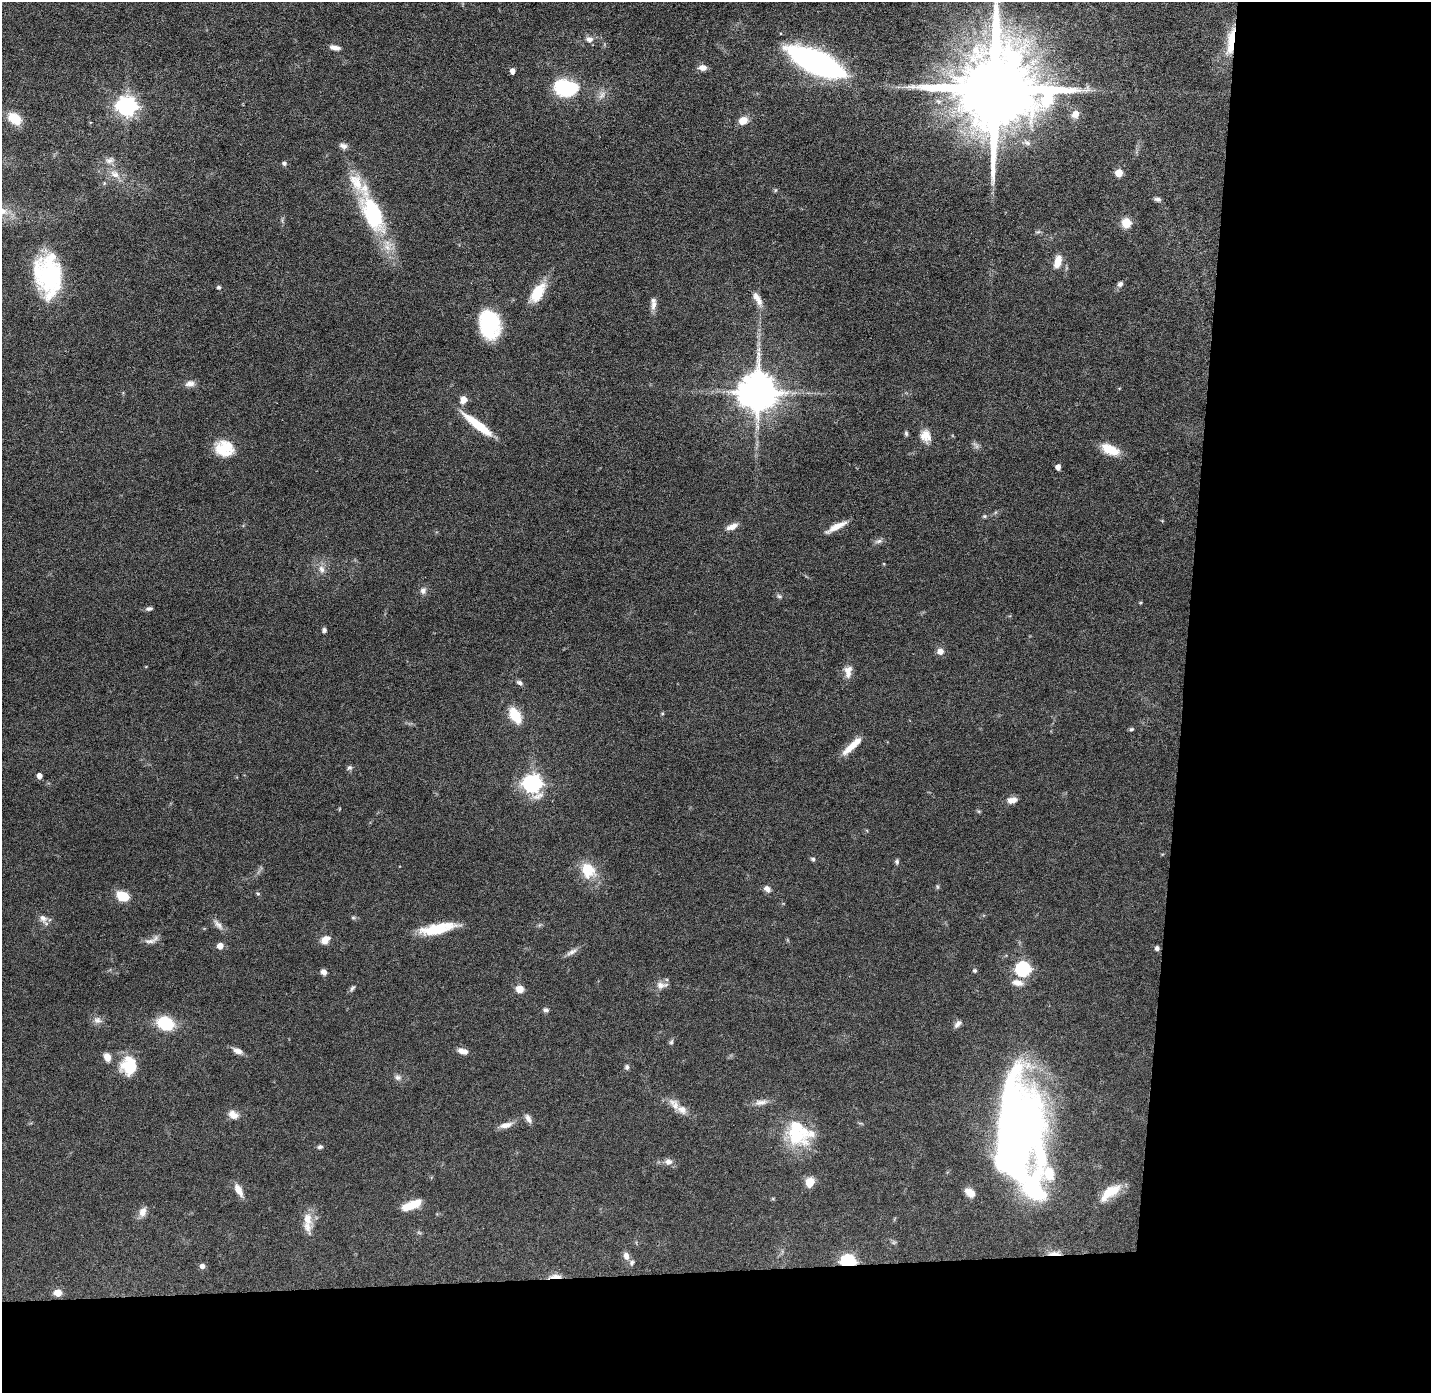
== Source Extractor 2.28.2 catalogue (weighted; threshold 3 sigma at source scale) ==
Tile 9 of 3 x 3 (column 3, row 3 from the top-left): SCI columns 2860-4288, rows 73-1463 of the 4288 x 4319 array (HDU 1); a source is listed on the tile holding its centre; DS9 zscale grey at full resolution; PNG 1433 x 1395 px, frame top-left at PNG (2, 2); no overlay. Shown black and unused: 24% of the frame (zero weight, under 4 of 8 exposures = <1% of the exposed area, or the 3 px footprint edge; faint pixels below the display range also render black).
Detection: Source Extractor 2.28.2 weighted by HDU 2 'WHT'; one run over the whole footprint, this tile lists its part. Background 0.0817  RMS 0.0032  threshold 0.0133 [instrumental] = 3 sigma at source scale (4.09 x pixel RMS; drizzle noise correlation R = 1.36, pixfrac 0.8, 0.05/0.05 arcsec/px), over >= 5 px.
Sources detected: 130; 2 too faint to see at this stretch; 1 inside a brighter object's white glare — not listed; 9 inside a brighter listed object's ellipse — not listed separately; the other 118 listed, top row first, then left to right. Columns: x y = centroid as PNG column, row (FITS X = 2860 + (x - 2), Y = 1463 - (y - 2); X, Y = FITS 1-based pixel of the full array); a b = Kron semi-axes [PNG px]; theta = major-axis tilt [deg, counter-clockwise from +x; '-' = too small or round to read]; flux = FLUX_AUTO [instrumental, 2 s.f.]
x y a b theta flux
589 39 9 7 -9 1.7
1231 41 39 9 82 7.1
335 48 12 5 -11 1.7
815 62 44 15 -25 120
703 68 9 7 -7 1.9
512 71 5 4 - 1.8
566 88 15 10 -11 39
995 89 24 20 86 6200
602 95 12 7 61 1.7
127 106 8 7 - 160
1075 114 10 9 - 2.7
14 118 15 11 -36 6.6
743 120 10 8 19 3.2
343 146 11 7 -21 1.3
110 160 12 7 21 1.5
284 163 5 5 - 0.83
1119 173 5 5 - 6.3
115 174 14 9 -29 2.8
775 190 6 4 -73 0.37
1157 199 8 5 -10 0.84
373 214 41 19 -64 31
1126 223 6 5 - 13
1038 232 9 3 13 0.52
1058 261 16 8 76 3.7
48 275 44 27 -83 34
1120 284 7 6 - 1.1
219 287 6 5 - 0.52
538 293 25 12 56 8.6
758 299 21 8 -62 2.8
654 305 14 7 76 1.7
489 324 25 18 -79 28
759 349 7 4 90 0.82
190 384 13 8 12 1.7
758 392 11 11 - 970
463 400 10 8 71 2.4
478 425 38 8 -38 11
906 433 7 5 -80 0.54
926 436 16 13 -75 3.5
976 445 13 5 -50 0.93
224 448 22 18 -15 8.4
1110 450 22 10 -23 6.3
1058 467 5 4 - 1.8
984 516 6 4 20 0.46
732 527 15 7 21 2.2
836 527 25 6 28 3.6
878 541 12 6 10 1
322 569 12 8 -75 1.9
423 591 9 8 - 1.3
779 596 7 6 - 0.69
149 609 9 5 10 0.78
324 630 5 5 - 0.8
940 651 8 7 - 1.8
848 671 18 10 84 2.7
519 683 9 6 -23 0.87
662 713 5 4 - 0.34
515 715 13 8 -57 11
1131 729 5 4 - 0.49
852 746 28 7 43 5
349 768 7 6 - 0.72
39 776 5 4 - 1.7
532 783 8 7 - 130
1012 800 13 8 9 2.1
813 859 6 5 - 0.52
897 862 7 5 87 0.62
588 870 23 19 -61 7.8
937 887 7 4 -71 0.41
767 889 9 6 -35 1.5
258 893 6 4 -2 0.35
123 896 10 7 -25 8.8
43 918 12 9 -42 1.9
353 918 6 4 0 0.44
218 924 18 7 -47 1.8
437 929 41 11 11 11
325 940 12 8 44 2.5
150 941 18 7 3 1.7
220 946 5 5 - 3
1157 948 5 5 - 1
572 952 17 6 31 1.5
1023 969 7 7 - 58
975 970 5 5 - 0.56
324 972 7 6 - 1.4
1017 983 15 8 -11 2.4
660 985 13 11 -9 2.1
352 988 10 5 52 0.7
520 989 8 7 - 2.7
546 1010 7 5 -10 0.81
97 1020 13 9 -16 1.7
166 1023 14 11 -30 15
958 1024 11 6 44 1.2
671 1042 8 5 73 0.59
238 1051 13 7 -26 1.8
463 1051 12 6 -16 2.1
107 1057 9 7 -69 2.5
129 1066 21 18 86 9.3
627 1067 6 5 - 0.85
398 1077 10 7 -12 1.2
761 1102 20 7 10 2.2
674 1104 21 10 -52 3.2
233 1115 12 9 -31 2.5
528 1118 12 6 -58 1.3
506 1125 16 7 13 2.3
1018 1127 73 38 -86 250
796 1135 37 25 -39 16
320 1147 7 5 14 0.68
668 1161 11 9 4 1.7
810 1182 9 7 67 4.9
239 1190 18 8 -62 2.8
1112 1190 23 13 25 6
970 1192 12 7 -38 3
411 1205 20 7 21 7.6
143 1212 13 8 69 2.2
307 1219 18 11 -82 4.2
1054 1253 19 5 0 2.1
626 1256 10 7 -72 1.7
849 1261 7 6 - 50
202 1266 5 5 - 1.4
555 1276 19 5 2 2.2
58 1293 5 5 - 5.4
Overlapping masked pixels (flux is a lower limit): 4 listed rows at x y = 1231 41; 1054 1253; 849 1261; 555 1276
Isophote crosses this tile's border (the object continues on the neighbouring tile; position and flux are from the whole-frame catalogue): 1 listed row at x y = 995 89